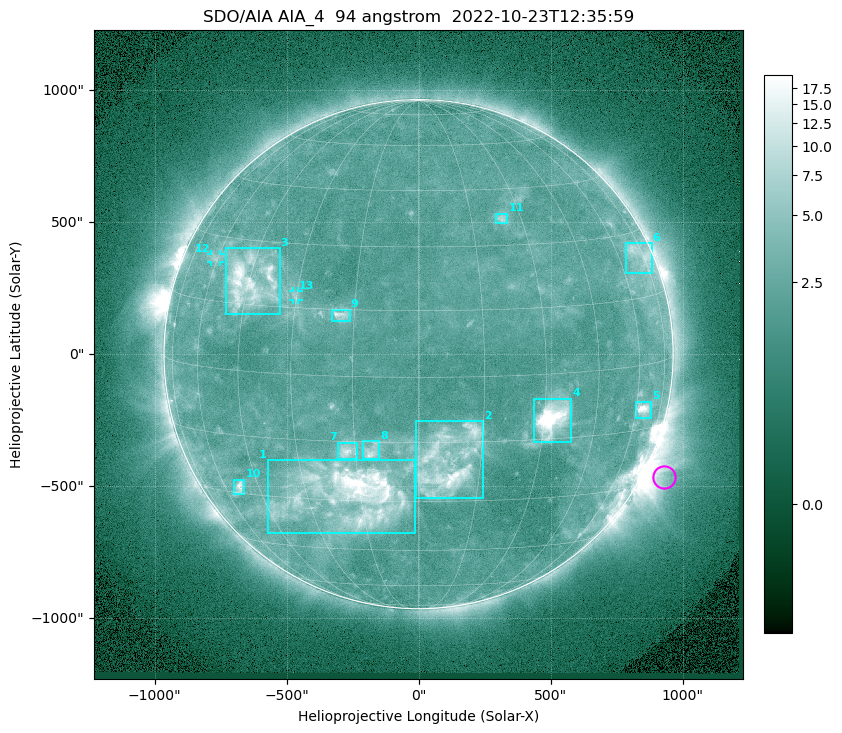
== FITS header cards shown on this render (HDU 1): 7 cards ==
TELESCOP= 'SDO/AIA '           / For AIA: SDO/AIA
INSTRUME= 'AIA_4   '           / For AIA: AIA_ATA1, AIA_ATA2, AIA_ATA3 or AIA_AT
WAVELNTH=                   94 / [angstrom] Wavelength
WAVEUNIT= 'angstrom'           / Wavelength unit: angstrom
DATE-OBS= '2022-10-23T12:35:59.121' / [ISO] Date when observation started; ISO 8
CTYPE1  = 'HPLN-TAN'           / CTYPE1: HPLN
CTYPE2  = 'HPLT-TAN'           / CTYPE2: HPLT

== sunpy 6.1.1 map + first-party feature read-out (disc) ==
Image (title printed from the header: SDO/AIA AIA_4  94 angstrom  2022-10-23T12:35:59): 1024 x 1024 px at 2.4 arcsec/px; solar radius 964 arcsec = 402 px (full disc in frame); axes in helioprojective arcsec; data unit not stated in the header (colour bar unlabelled)
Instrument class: DISC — disc imager (sunpy class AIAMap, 94 A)
Bright regions (active regions / flare kernels): reference = the median radial profile (limb darkening/brightening removed); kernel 9 px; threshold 5 sigma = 2.88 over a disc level ~2.21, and >= 1.15x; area >= 12 px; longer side >= 10 px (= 24 arcsec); searched inside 0.97 R_sun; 13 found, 13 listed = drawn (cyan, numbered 1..; 2 of them under ~33 arcsec drawn as corner ticks so the feature stays visible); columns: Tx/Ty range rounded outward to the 5 arcsec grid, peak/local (2 s.f.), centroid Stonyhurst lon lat
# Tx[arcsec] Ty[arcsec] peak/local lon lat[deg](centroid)
1 -570..-15 -680..-400 11 -18 -28
2 -10..245 -545..-255 7.5 +7 -20
3 -730..-525 150..400 8.2 -45 +20
4 440..580 -335..-165 18 +32 -10
5 820..880 -240..-180 8.2 +64 -10
6 785..885 305..420 3.3 +71 +25
7 -305..-230 -400..-335 4.9 -17 -17
8 -210..-145 -395..-325 4.7 -11 -17
9 -330..-260 125..170 4.8 -18 +14
10 -700..-660 -530..-475 5.9 -53 -28
11 295..335 495..535 3.3 +24 +37
12 -785..-750 350..380 2.8 -61 +25
13 -475..-455 205..240 2.5 -30 +18
Off-limb structures (1.02-1.3 R_sun): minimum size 162 px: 5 found; the strongest spans PA ~225..265 deg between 1.02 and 1.3 R_sun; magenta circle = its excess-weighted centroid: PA ~245 deg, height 1.08 R_sun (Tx ~930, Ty ~-465 arcsec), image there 3.2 x the reference